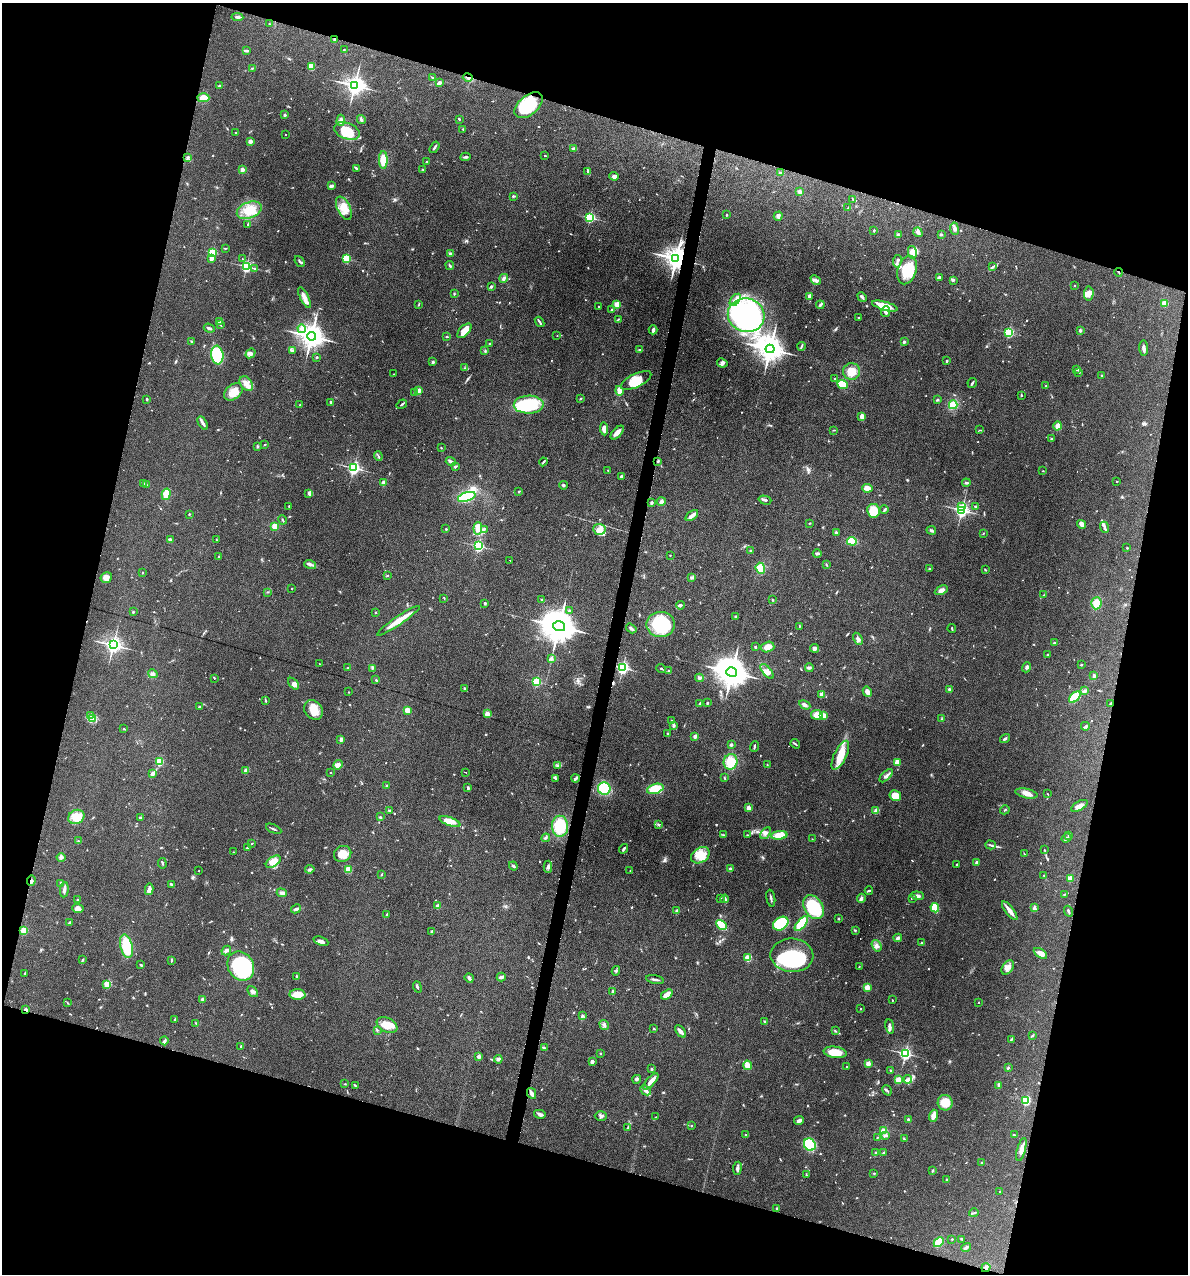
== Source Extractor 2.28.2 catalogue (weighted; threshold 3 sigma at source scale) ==
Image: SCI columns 122-4862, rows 1-5085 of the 5105 x 5085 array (HDU 1 of 3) = the unmasked area's bounding box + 8 px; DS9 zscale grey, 4 x 4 block average (1 PNG px = mean of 4 x 4 image px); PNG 1190 x 1276 px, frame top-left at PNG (2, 3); each listed source drawn as its Kron ellipse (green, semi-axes under 4 px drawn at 4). Shown black and unused: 32% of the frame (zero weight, under 4 of 8 exposures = <1% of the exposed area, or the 3 px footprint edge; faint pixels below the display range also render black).
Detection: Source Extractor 2.28.2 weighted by HDU 2 'WHT'. Background 0.189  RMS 0.0062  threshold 0.0253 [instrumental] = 3 sigma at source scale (4.09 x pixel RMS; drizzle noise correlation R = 1.36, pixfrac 0.8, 0.05/0.05 arcsec/px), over >= 5 px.
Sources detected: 856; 3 too faint to see at this stretch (4 x 4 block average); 7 inside a brighter object's white glare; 2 cosmic-ray / hot-pixel residue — neither listed nor drawn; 11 coinciding with a brighter row at this scale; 43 inside a brighter listed object's ellipse — not listed separately; of the other 790, all 500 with FLUX_AUTO >= 1.85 (the completeness limit of this list) listed and drawn (290 fainter detections not listed), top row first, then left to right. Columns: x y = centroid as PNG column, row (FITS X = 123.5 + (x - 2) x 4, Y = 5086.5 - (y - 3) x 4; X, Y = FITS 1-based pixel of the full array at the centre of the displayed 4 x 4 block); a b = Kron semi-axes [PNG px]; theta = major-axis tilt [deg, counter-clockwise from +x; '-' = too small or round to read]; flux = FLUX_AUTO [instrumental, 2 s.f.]
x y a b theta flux
237 17 6 2 -6 7.9
269 24 2 2 - 1.9
335 39 4 2 - 4.9
344 49 2 2 - 3.8
247 50 3 2 - 3.1
311 66 4 3 - 34
252 68 2 2 - 2.3
432 77 2 2 - 2.1
468 77 5 2 - 6.4
439 83 3 2 - 13
355 85 3 3 - 2500
220 86 3 2 - 4.9
203 98 6 4 -1 36
528 105 16 9 41 150
285 115 2 2 - 19
459 119 3 2 - 3.2
341 120 6 3 88 19
361 120 4 3 - 6.3
463 129 2 2 - 3
347 131 13 8 -21 82
236 132 2 2 - 2.6
285 134 2 2 - 3.5
250 141 2 2 - 51
434 147 6 2 56 5.8
574 149 4 2 - 17
545 156 2 2 - 2.6
188 157 3 3 - 5
465 157 5 2 - 6.8
383 160 9 4 90 60
427 161 2 2 - 2.7
356 168 3 2 - 4.8
423 169 3 2 - 1.9
242 170 2 2 - 35
588 171 3 2 - 4.4
780 173 3 2 - 2.2
614 176 5 4 - 8.3
332 186 3 2 - 13
800 192 2 2 - 40
513 196 2 2 - 5.6
853 199 3 2 - 2.2
344 208 12 6 -64 42
848 208 3 2 - 3.8
249 210 13 8 21 60
727 215 2 2 - 2.8
778 216 5 2 - 6.1
590 217 2 2 - 500
248 224 2 2 - 7.5
954 229 6 4 -83 11
874 230 2 2 - 3.3
918 232 5 4 - 9.4
941 234 3 2 - 1.9
898 235 3 2 - 2.7
225 248 3 2 - 2
213 252 2 2 - 250
912 252 6 4 -79 22
450 253 2 2 - 7.6
211 258 2 2 - 51
347 258 2 2 - 260
676 258 4 3 - 4500
242 259 2 2 - 2.5
300 261 6 2 -50 5.6
897 261 6 2 80 5.1
246 266 2 2 - 660
450 266 4 2 - 3.9
992 267 2 2 - 2.4
255 269 3 2 - 2.3
907 270 14 9 72 92
1119 272 4 2 - 3.3
939 277 3 2 - 6.3
504 278 4 3 - 7.8
816 280 6 3 -41 12
953 280 4 3 - 3.9
491 286 2 2 - 8.6
1074 286 2 2 - 2.1
1089 293 7 5 85 25
454 294 3 2 - 2.7
809 296 3 2 - 9.4
304 297 11 4 -64 22
862 297 5 2 - 9.1
735 300 7 3 53 16
1164 303 4 3 - 20
419 304 2 2 - 2.1
617 304 2 2 - 130
820 305 4 3 - 5.4
599 306 2 2 - 5.5
885 306 13 4 -15 74
611 310 3 2 - 2.9
886 311 5 3 - 13
746 315 18 17 - 860
859 318 3 2 - 2.9
618 319 3 2 - 2.4
219 322 3 2 - 2.7
539 322 5 2 - 6.2
220 325 3 2 - 3.1
209 328 5 2 - 8
302 329 4 4 - 12
653 330 4 2 - 8.9
1080 330 2 2 - 7.4
464 331 9 5 47 41
1009 332 2 2 - 370
311 336 4 4 - 5200
557 336 2 2 - 2.5
447 337 3 2 - 2.4
191 342 3 2 - 2.8
904 342 2 2 - 7.4
490 344 3 2 - 2.9
801 346 4 2 - 3.5
1144 348 8 2 -86 15
770 349 4 4 - 5900
640 350 4 2 - 3.2
292 351 3 2 - 2.9
485 351 3 2 - 2.1
251 353 5 4 - 11
217 355 9 6 -83 210
317 357 3 2 - 2.6
947 361 2 2 - 4.7
433 362 3 2 - 5.1
722 363 5 4 - 9.4
464 368 2 2 - 2
1077 370 4 2 - 4
852 371 8 8 - 44
1079 372 3 2 - 2.6
394 374 2 2 - 2.4
1102 376 2 2 - 2.7
835 379 3 2 - 2.8
636 380 16 6 26 67
246 383 8 5 -52 25
972 383 5 2 - 6.3
842 384 5 4 - 56
1046 386 2 2 - 1.9
419 390 2 2 - 56
619 391 5 3 - 39
233 392 10 7 40 42
414 393 2 2 - 2.7
1021 395 3 2 - 2.9
147 399 3 2 - 4.5
580 399 2 2 - 2.1
937 400 2 2 - 6.1
330 402 2 2 - 4.7
402 404 5 2 - 4.2
300 405 2 2 - 8
529 405 15 9 2 210
953 405 4 3 - 53
862 416 3 3 - 20
203 423 7 3 -59 11
1058 426 4 3 - 20
604 429 7 3 -85 20
834 430 3 2 - 2.3
979 430 2 2 - 2
617 433 8 3 48 17
1051 439 2 2 - 15
265 444 2 2 - 2.3
258 446 2 2 - 2.9
441 448 2 2 - 1.9
378 456 5 2 - 3.4
451 461 5 2 - 12
658 461 3 2 - 3.6
543 462 4 2 - 4.2
455 467 3 2 - 5.4
354 468 2 2 - 820
608 470 2 2 - 2
1043 471 3 2 - 2
621 476 3 2 - 6.6
1117 481 2 2 - 2.3
143 483 2 2 - 4.1
384 483 2 2 - 86
966 483 4 2 - 4.9
146 485 2 2 - 2.6
563 485 4 3 - 4.8
867 488 5 4 - 25
519 491 2 2 - 3.5
308 493 3 3 - 5.5
166 494 6 3 76 53
467 497 9 4 18 140
765 500 6 2 -16 7.8
652 502 3 3 - 4.1
661 502 4 3 - 11
289 506 3 2 - 2.4
962 506 2 2 - 19
975 506 2 2 - 14
884 510 4 2 - 4.5
962 510 2 2 - 1200
873 511 7 6 - 74
189 514 2 2 - 2.8
692 515 7 3 37 15
283 520 4 2 - 3.7
810 523 2 2 - 2.1
1082 524 5 3 - 21
275 526 2 2 - 140
1105 527 5 2 - 7.2
478 528 6 4 84 29
446 529 2 2 - 7.1
484 529 4 2 - 5.8
599 529 6 5 - 20
931 530 5 2 - 6.7
836 532 2 2 - 17
983 533 2 2 - 1.9
170 539 4 2 - 7.3
216 540 2 2 - 2.3
852 541 5 4 - 87
478 546 2 2 - 540
1127 548 2 2 - 2.4
750 551 2 2 - 3.2
817 553 4 2 - 7.8
670 555 2 2 - 2.4
219 557 2 2 - 2.7
510 560 2 2 - 6
310 565 6 3 -18 10
826 565 3 2 - 2.9
760 568 5 4 - 42
930 569 2 2 - 2.5
985 570 2 2 - 3.6
142 573 2 2 - 4.7
387 575 3 2 - 2.5
106 578 6 5 - 20
692 578 4 2 - 7.3
292 589 2 2 - 2
941 590 7 4 27 14
267 592 3 2 - 2.4
1043 595 2 2 - 2.2
444 598 4 2 - 2.1
542 600 4 2 - 4.4
772 600 2 2 - 2
485 603 2 2 - 21
1096 603 6 5 - 37
681 605 4 3 - 6.6
569 611 2 2 - 17
133 612 2 2 - 2.1
376 612 2 2 - 8.9
735 617 3 2 - 4.5
398 621 26 3 34 60
661 624 14 12 -1 220
559 626 6 5 - 12000
799 626 3 2 - 2.2
631 628 6 2 -34 8.2
952 628 4 2 - 3.1
858 639 6 3 -60 13
1054 643 2 2 - 5.4
113 645 3 2 - 1700
755 647 2 2 - 14
768 647 7 5 16 27
814 648 4 4 - 8.5
1048 655 2 2 - 3
552 658 4 2 - 4.5
319 664 3 2 - 2.3
1081 665 3 2 - 3.6
1027 667 5 3 - 6.5
348 668 2 2 - 2.4
372 668 2 2 - 2.6
622 668 2 2 - 860
809 668 4 3 - 6.4
661 669 5 2 - 4.2
668 671 2 2 - 2.7
767 671 9 4 -49 25
732 672 5 4 - 8800
153 674 5 4 - 8.9
1094 676 3 2 - 3
214 678 2 2 - 2.9
699 678 4 2 - 5.8
376 680 3 2 - 2.4
536 682 2 2 - 330
293 684 7 4 -47 20
465 688 3 2 - 2.8
949 689 2 2 - 4.9
1085 691 3 2 - 3.9
349 692 2 2 - 2
867 692 5 3 - 17
822 694 2 2 - 57
1075 697 7 3 43 110
265 700 4 2 - 3.3
700 703 3 2 - 6.4
707 703 2 2 - 11
1111 703 3 2 - 2.9
805 705 6 3 -28 11
199 706 3 2 - 2.2
313 710 10 8 -49 43
407 710 3 3 - 21
487 714 4 3 - 14
817 715 6 5 - 34
823 715 3 3 - 31
91 716 3 3 - 7.1
93 719 2 2 - 3.9
942 719 2 2 - 2.2
671 721 4 2 - 2.9
674 726 4 2 - 4.9
1085 726 4 2 - 5.7
124 729 2 2 - 3
668 734 2 2 - 3.3
695 736 2 2 - 32
1005 738 5 2 - 5.8
341 739 4 3 - 9.2
795 744 5 2 - 4.5
731 745 2 2 - 27
754 746 5 2 - 5.1
840 755 15 6 64 66
159 762 2 2 - 180
730 762 8 7 - 82
897 762 2 2 - 100
338 765 5 3 - 24
558 765 2 2 - 2.2
767 765 4 2 - 2.7
246 771 2 2 - 58
330 772 2 2 - 2.1
465 772 2 2 - 3
152 773 3 2 - 25
886 776 8 3 44 11
556 778 3 2 - 2.8
724 778 2 2 - 3.4
575 779 4 2 - 9.3
387 785 3 2 - 2.7
468 788 3 2 - 5.8
604 788 6 6 - 120
655 789 8 4 16 69
1026 793 11 4 -12 23
1048 794 2 2 - 2
895 796 6 5 - 66
1079 806 9 4 30 19
749 808 2 2 - 73
389 810 4 2 - 3.4
1005 810 5 2 - 3
876 811 4 2 - 31
76 817 8 7 - 35
140 817 2 2 - 3.5
380 817 3 2 - 3.6
450 821 11 4 -20 40
658 824 2 2 - 3
560 826 10 8 -88 130
274 829 8 2 -26 5.6
765 833 6 4 54 13
724 835 2 2 - 2.7
747 835 3 2 - 2
779 835 8 4 5 55
1069 835 3 2 - 6.4
546 838 4 2 - 4.4
1066 838 5 3 - 5.8
812 839 2 2 - 1.9
78 841 2 2 - 2.9
251 844 3 2 - 2.2
991 845 5 2 - 5.3
247 847 4 2 - 4.8
624 849 5 2 - 5.7
1044 850 3 2 - 2.4
233 852 2 2 - 4
1024 853 4 2 - 2.1
343 854 9 8 - 41
700 855 10 7 31 41
61 858 4 4 - 7.2
273 862 8 5 34 38
976 862 2 2 - 18
162 863 5 2 - 4.1
956 864 3 2 - 2.8
513 866 5 2 - 6.1
548 867 6 3 88 7.9
730 868 3 2 - 4.8
310 869 5 3 - 6.2
348 869 4 3 - 31
630 870 2 2 - 2.2
199 871 2 2 - 2.5
382 874 4 2 - 2.4
1044 875 2 2 - 2.6
1070 878 2 2 - 94
31 880 5 2 - 6.4
61 883 3 2 - 4.5
171 884 3 2 - 6.2
149 889 6 2 79 23
64 890 8 3 85 11
869 891 4 2 - 4.4
282 893 5 3 - 9.1
1064 894 3 2 - 2.8
917 896 6 3 -6 11
771 898 8 2 -80 7.8
861 898 4 3 - 7.1
912 898 2 2 - 2.1
78 899 2 2 - 3.4
721 899 3 2 - 3
725 899 4 2 - 8.6
438 906 2 2 - 56
814 907 13 9 -56 160
935 908 5 4 - 68
1034 908 3 2 - 4
78 909 5 4 - 18
296 909 5 3 - 7.8
677 911 3 2 - 6.1
1010 911 11 3 -53 24
1068 911 5 2 - 5
387 914 2 2 - 9
838 918 2 2 - 14
69 923 4 3 - 4.6
781 924 8 6 34 150
801 924 9 4 51 110
721 925 6 3 -49 69
24 930 2 2 - 200
855 930 3 2 - 2.9
432 931 4 2 - 5
898 938 4 3 - 8.4
321 941 7 3 -22 12
922 943 2 2 - 2.8
127 946 12 6 -76 130
877 946 6 4 -55 13
226 951 5 3 - 9.4
1040 953 7 4 -33 16
792 955 21 17 -4 370
748 958 2 2 - 190
82 960 4 2 - 4.3
171 960 2 2 - 2.1
141 965 3 2 - 3.1
241 966 15 12 -59 270
859 966 2 2 - 1.9
1008 967 8 5 53 18
616 971 4 2 - 4.6
25 973 2 2 - 3
296 976 3 2 - 2.9
501 977 4 3 - 7.7
469 978 5 3 - 8
655 979 9 2 -10 10
107 984 2 2 - 180
417 987 6 2 -68 5.6
867 987 2 2 - 110
613 991 4 2 - 6.7
252 992 6 4 -50 9.7
667 994 6 3 36 31
298 995 8 5 -3 49
203 999 3 2 - 3.8
892 1000 2 2 - 2.1
67 1002 3 2 - 1.9
979 1003 2 2 - 2.3
861 1009 2 2 - 2.2
26 1010 2 2 - 40
582 1015 3 2 - 4.4
175 1019 3 2 - 2.5
764 1021 2 2 - 9.6
196 1023 2 2 - 2.6
387 1025 11 7 -24 53
604 1025 5 3 - 7.8
890 1027 7 3 -82 12
654 1029 2 2 - 3
377 1030 2 2 - 2
681 1031 7 3 -52 12
835 1031 3 2 - 3.2
1033 1036 2 2 - 2.7
1011 1039 3 2 - 3.5
164 1041 4 3 - 6.2
241 1047 3 3 - 3.7
544 1048 4 2 - 3.9
835 1052 11 5 -8 61
601 1053 2 2 - 2.8
905 1053 2 2 - 790
479 1057 3 3 - 7.4
498 1059 4 3 - 10
592 1062 3 2 - 26
868 1064 2 2 - 76
748 1065 5 4 - 25
846 1067 2 2 - 4.9
1008 1068 4 2 - 4.8
651 1069 2 2 - 4.4
891 1070 2 2 - 2.9
637 1079 4 2 - 7.3
908 1079 4 3 - 9.5
898 1080 4 4 - 18
651 1081 10 3 48 23
345 1084 2 2 - 2.4
999 1085 4 2 - 9.2
355 1086 4 2 - 3.3
646 1090 6 3 -42 14
887 1090 5 2 - 4.3
531 1093 5 3 - 14
1026 1100 2 2 - 370
945 1103 8 7 - 57
540 1114 6 3 -14 11
601 1116 6 4 1 9.7
933 1116 6 4 72 26
656 1117 2 2 - 2
908 1119 2 2 - 5.1
799 1120 5 3 - 9.7
691 1126 2 2 - 1.9
628 1127 2 2 - 2.4
884 1131 4 3 - 16
746 1135 3 2 - 3.1
886 1135 2 2 - 6
1014 1135 2 2 - 2.4
877 1137 3 2 - 2.5
904 1139 3 2 - 2.5
810 1145 6 5 - 140
1021 1149 12 3 75 18
876 1153 2 2 - 6.2
883 1153 3 2 - 3.1
982 1163 2 2 - 16
737 1168 6 3 82 11
932 1171 2 2 - 4.7
874 1173 3 2 - 2.2
806 1175 2 2 - 2
947 1180 2 2 - 3.6
1000 1192 2 2 - 3.5
776 1209 3 2 - 2.5
974 1213 5 2 - 3.4
952 1239 2 2 - 2.5
962 1239 4 2 - 4
939 1242 6 3 47 62
966 1247 5 3 - 8
986 1268 5 2 - 6
Overlapping masked pixels (flux is a lower limit): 7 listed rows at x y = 335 39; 468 77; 676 258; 1119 272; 31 880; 26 1010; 986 1268
Diffuse or blended objects may show on this block-average render without a row.